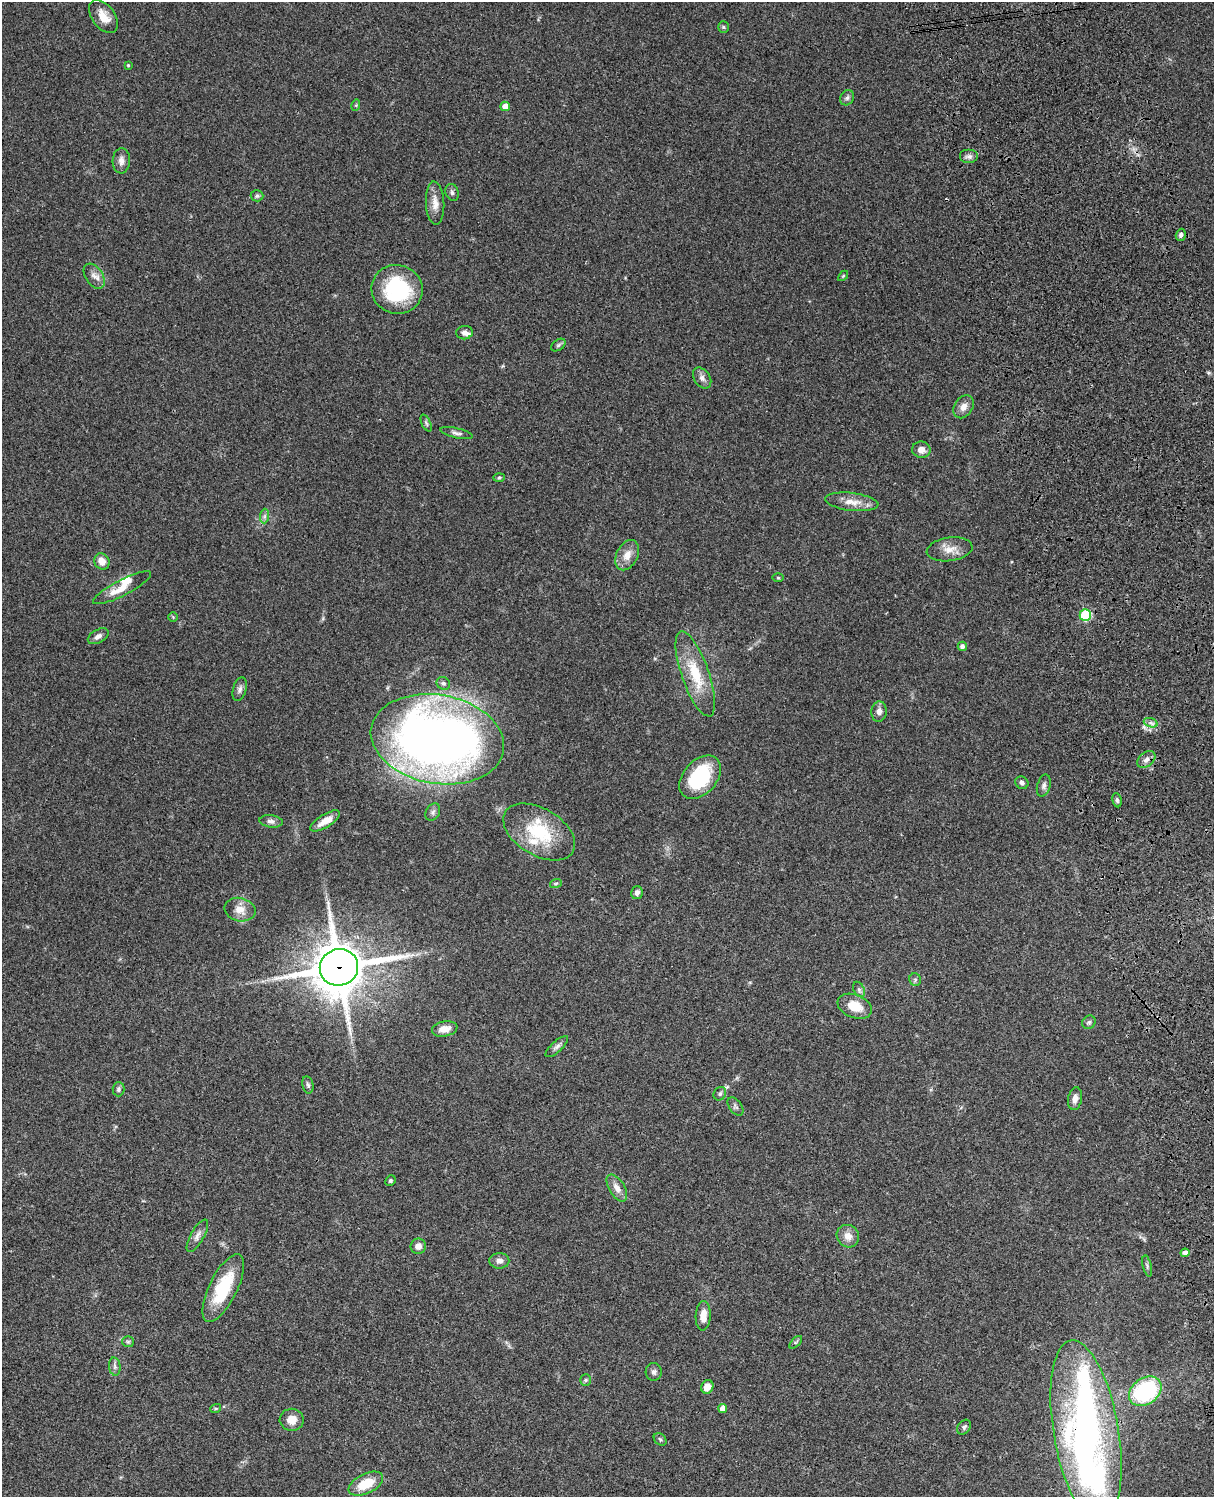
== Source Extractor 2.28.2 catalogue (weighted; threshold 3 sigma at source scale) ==
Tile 6 of 4 x 3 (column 2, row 2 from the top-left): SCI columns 1333-2544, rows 1773-3267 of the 5088 x 4927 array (HDU 1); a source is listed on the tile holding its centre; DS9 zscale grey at full resolution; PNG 1216 x 1499 px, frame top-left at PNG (2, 2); each listed source drawn as its Kron ellipse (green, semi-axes under 4 px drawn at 4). Shown black and unused: <1% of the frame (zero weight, under 3 of 4 exposures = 6% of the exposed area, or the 3 px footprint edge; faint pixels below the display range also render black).
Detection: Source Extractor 2.28.2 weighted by HDU 2 'WHT'; one run over the whole footprint, this tile lists its part. Background 0.103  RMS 0.0064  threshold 0.0288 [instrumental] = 3 sigma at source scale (4.5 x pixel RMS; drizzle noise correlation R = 1.50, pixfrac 1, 0.05/0.05 arcsec/px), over >= 5 px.
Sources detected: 95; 1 inside a brighter object's white glare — neither listed nor drawn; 6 inside a brighter listed object's ellipse — not listed separately; the other 88 listed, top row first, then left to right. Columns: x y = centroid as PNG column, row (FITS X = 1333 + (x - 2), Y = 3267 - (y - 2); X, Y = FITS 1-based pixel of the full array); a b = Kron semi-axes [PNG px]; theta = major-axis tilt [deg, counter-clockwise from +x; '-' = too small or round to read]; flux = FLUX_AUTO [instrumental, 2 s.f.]
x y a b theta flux
103 16 19 11 -53 8.8
723 27 6 5 - 0.93
128 65 4 3 - 0.79
847 98 8 6 56 1.8
356 105 6 3 73 0.68
505 106 5 4 - 6.5
969 157 9 7 0 2.4
121 161 13 8 87 3.9
452 192 9 6 -70 1.7
257 196 6 5 - 1.2
435 203 21 9 -87 6.6
1181 235 6 5 - 1.7
94 276 14 8 -56 3.9
843 276 6 3 46 0.71
397 289 26 24 -15 51
465 333 8 6 8 2.5
558 345 8 5 36 1.2
702 378 11 8 -55 2.9
964 407 12 9 57 4.2
426 423 9 4 -65 1.2
457 433 17 5 -13 2.2
921 450 9 8 - 4.4
499 478 6 4 2 0.86
852 502 27 9 -7 8.2
265 516 7 4 89 1.5
950 549 23 11 8 7.6
627 555 16 10 63 6.8
102 561 8 7 - 6.1
778 578 6 4 -1 0.66
122 588 32 8 27 9.4
1085 615 5 5 - 46
173 617 5 5 - 0.73
98 636 11 6 29 2.7
962 646 4 4 - 2.3
695 674 45 13 -71 24
443 683 7 6 - 1.5
240 689 12 6 74 2.3
879 711 10 7 85 3.2
1151 723 7 4 -18 1.7
437 739 67 44 -10 530
1146 759 10 7 41 3
700 777 25 16 48 42
1022 783 7 6 - 2
1044 786 11 6 74 2.2
1117 800 7 4 -80 1.3
433 812 9 6 59 1.9
271 821 12 6 -8 2.3
325 821 17 6 32 6.8
539 832 39 23 -31 35
556 883 6 3 20 0.87
637 893 6 5 - 2.2
240 910 16 11 -13 6.7
339 967 19 18 - 2800
915 980 6 5 - 1.3
859 989 8 5 -63 1.6
855 1006 18 11 -21 11
1089 1022 7 6 - 1.3
445 1029 13 7 11 5.8
557 1047 14 5 43 2.2
308 1085 9 5 -78 1.5
118 1089 7 6 - 1.5
720 1094 7 6 - 1.4
1075 1099 11 7 80 3.5
735 1107 10 6 -54 1.6
390 1181 5 5 - 1
617 1188 15 7 -58 5
197 1236 18 6 60 3.6
848 1236 12 11 - 5.6
418 1246 8 7 - 3.9
1185 1253 4 4 - 2.9
499 1261 10 7 -1 3.1
1147 1266 11 4 -77 1.3
223 1288 37 14 64 32
703 1316 15 7 87 7
128 1342 6 5 - 1.1
796 1342 8 4 44 0.94
115 1367 9 5 -84 1.8
654 1372 9 8 - 2.1
586 1380 6 5 - 0.97
707 1387 7 6 - 6.1
1145 1391 18 13 36 62
216 1408 5 3 - 0.66
723 1408 4 4 - 4.5
292 1420 12 11 - 6.7
964 1427 8 6 51 1.6
1086 1431 92 32 -80 230
660 1439 7 5 -43 1.2
366 1484 19 9 26 16
Overlapping masked pixels (flux is a lower limit): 2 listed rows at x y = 339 967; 1086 1431